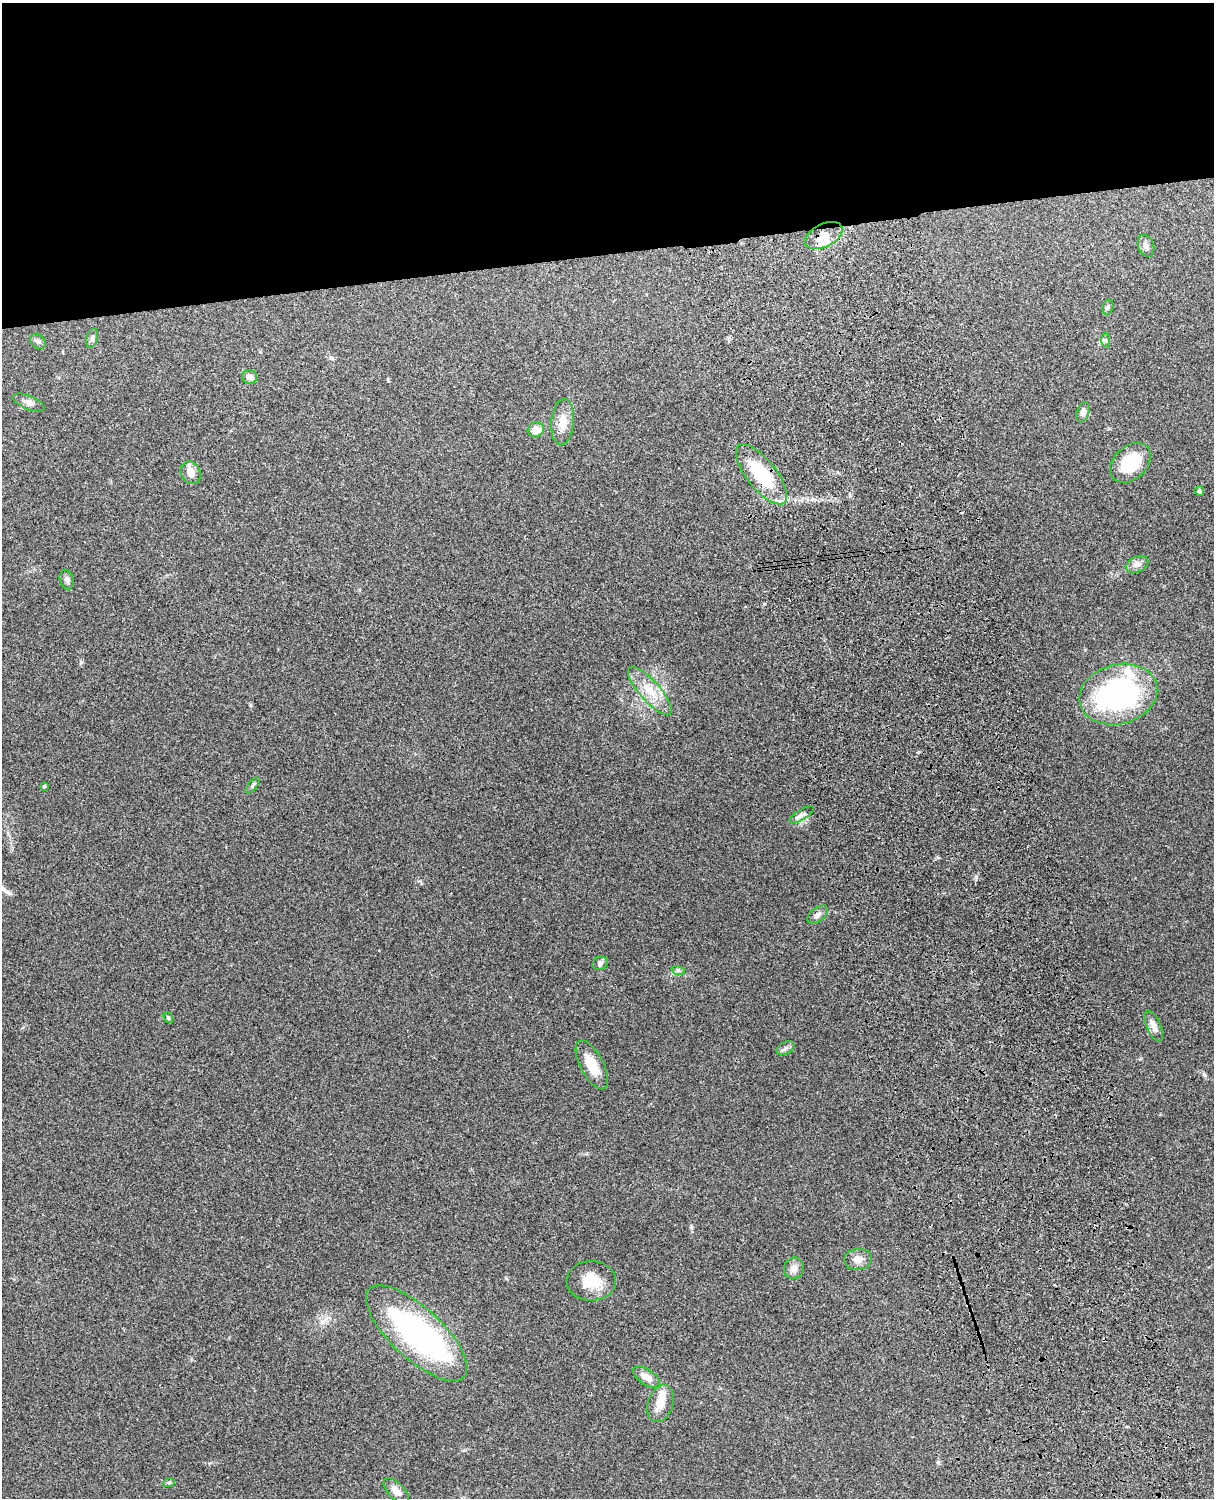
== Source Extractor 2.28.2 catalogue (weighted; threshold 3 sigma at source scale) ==
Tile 2 of 4 x 3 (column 2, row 1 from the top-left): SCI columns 1332-2543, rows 3155-4650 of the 5089 x 4927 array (HDU 1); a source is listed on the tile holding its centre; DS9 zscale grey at full resolution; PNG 1216 x 1500 px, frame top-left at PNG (2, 3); each listed source drawn as its Kron ellipse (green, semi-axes under 4 px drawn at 4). Shown black and unused: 17% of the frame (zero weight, under 3 of 4 exposures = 6% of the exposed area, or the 3 px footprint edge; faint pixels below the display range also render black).
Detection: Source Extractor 2.28.2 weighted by HDU 2 'WHT'; one run over the whole footprint, this tile lists its part. Background 0.255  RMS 0.0089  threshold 0.0398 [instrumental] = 3 sigma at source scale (4.5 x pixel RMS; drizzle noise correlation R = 1.50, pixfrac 1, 0.05/0.05 arcsec/px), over >= 5 px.
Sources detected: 40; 1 inside a brighter object's white glare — neither listed nor drawn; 2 inside a brighter listed object's ellipse — not listed separately; the other 37 listed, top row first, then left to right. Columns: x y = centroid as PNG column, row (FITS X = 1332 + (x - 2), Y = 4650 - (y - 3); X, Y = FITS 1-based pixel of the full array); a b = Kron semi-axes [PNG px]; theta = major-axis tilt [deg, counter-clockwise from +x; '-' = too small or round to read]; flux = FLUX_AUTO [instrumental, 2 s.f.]
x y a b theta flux
824 236 20 11 26 14
1146 246 11 7 -68 3.6
1108 307 8 5 74 1.7
92 338 10 5 74 2.4
1106 340 7 4 -89 1.6
38 341 8 6 -43 2.5
249 377 7 7 - 5
29 402 17 6 -22 4.7
1083 412 10 6 71 2.8
563 422 23 11 85 12
536 430 8 7 - 9.2
1130 463 23 16 43 34
191 473 12 9 -64 7.7
761 474 37 14 -52 49
1199 491 5 4 - 2.3
1137 564 12 7 25 4.4
67 579 10 7 -72 3
650 691 31 10 -49 18
1118 694 40 29 15 170
252 785 9 4 51 1.7
44 786 3 3 - 1.2
802 815 14 5 31 3.5
818 915 12 7 39 3.4
600 963 8 6 29 2.5
678 970 7 4 -19 1.8
168 1018 6 4 -52 1.3
1154 1026 17 7 -66 6.6
785 1048 9 6 28 2.7
592 1065 27 11 -62 17
858 1259 14 10 7 6.7
794 1268 11 10 - 5.1
591 1281 24 20 0 22
416 1333 65 25 -43 210
646 1377 16 7 -35 7.2
661 1403 19 12 72 13
169 1482 6 4 18 1.2
396 1491 16 8 -45 6.3
Overlapping masked pixels (flux is a lower limit): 1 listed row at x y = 761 474
Unlisted compact peaks at least as high as the median listed source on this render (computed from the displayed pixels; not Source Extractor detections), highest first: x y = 976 877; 764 604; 1204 1075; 506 1278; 938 1462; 250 705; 938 858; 691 1227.